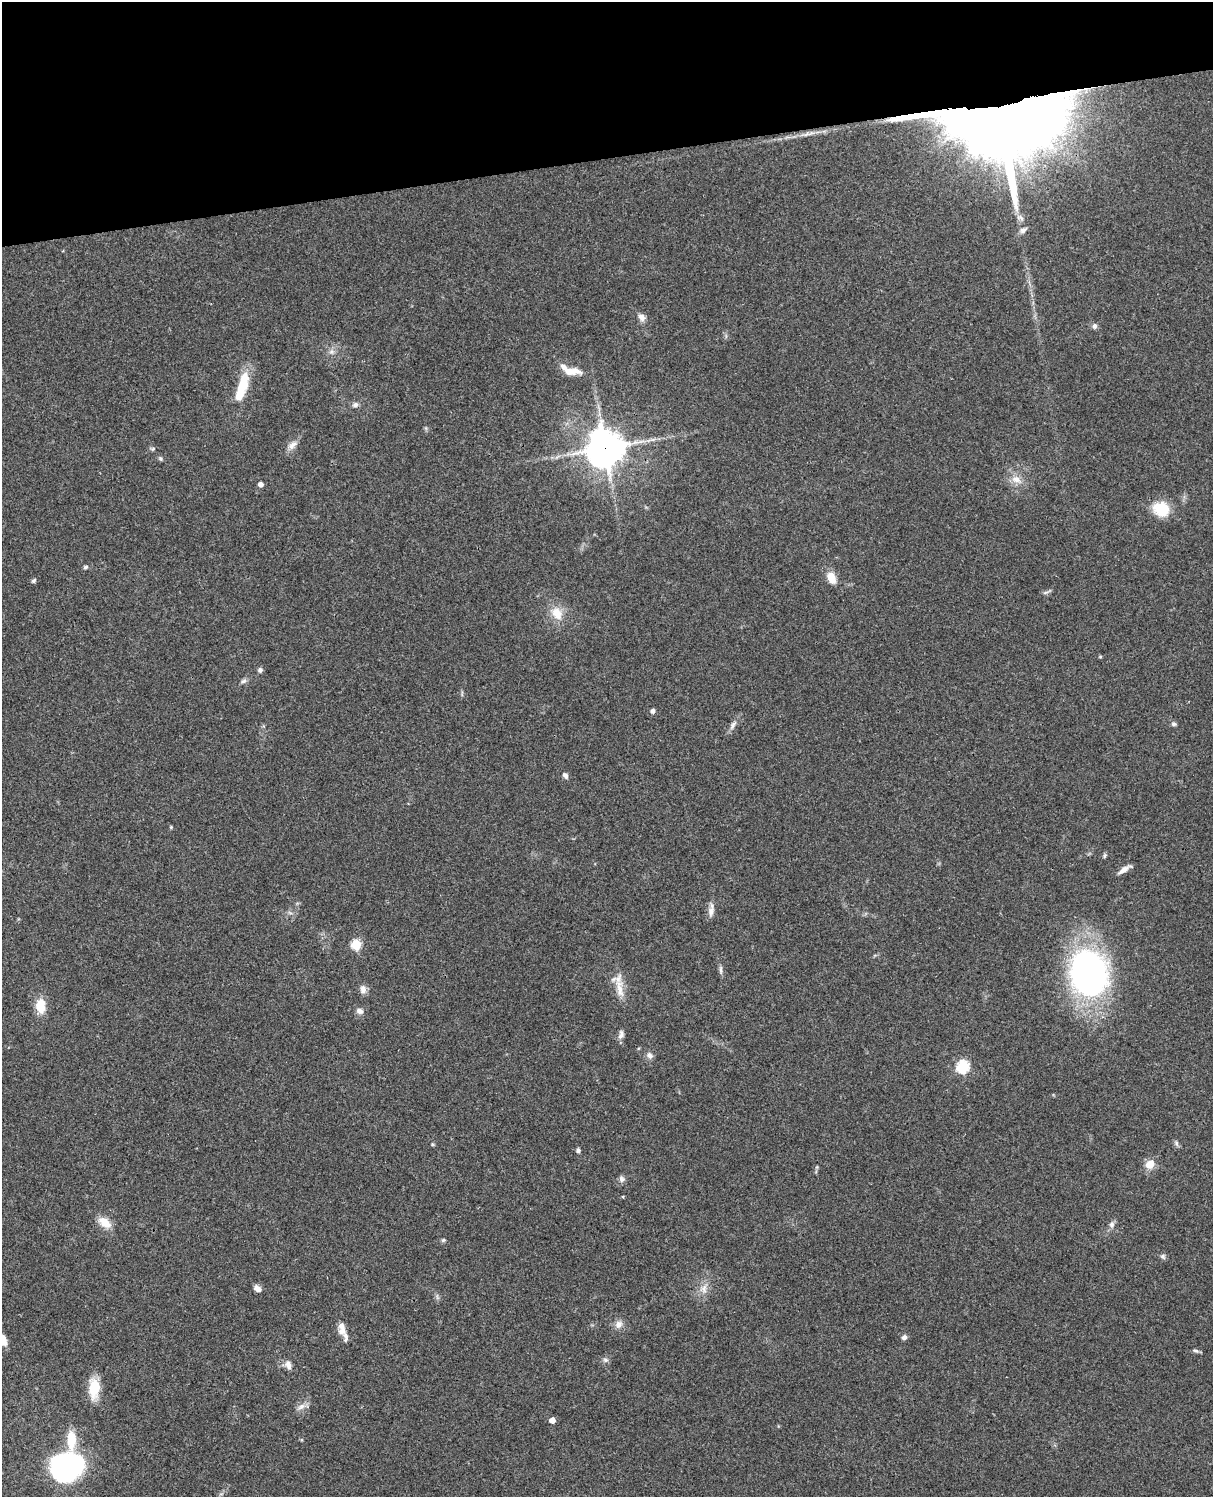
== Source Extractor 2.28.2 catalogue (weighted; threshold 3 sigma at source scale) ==
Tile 3 of 4 x 3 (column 3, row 1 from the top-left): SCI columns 2545-3755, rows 3268-4762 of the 5085 x 4926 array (HDU 1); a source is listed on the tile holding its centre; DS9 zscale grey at full resolution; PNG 1215 x 1499 px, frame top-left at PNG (2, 2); no overlay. Shown black and unused: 10% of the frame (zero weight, under 3 of 4 exposures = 6% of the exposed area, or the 3 px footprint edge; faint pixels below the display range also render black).
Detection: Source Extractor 2.28.2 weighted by HDU 2 'WHT'; one run over the whole footprint, this tile lists its part. Background 0.107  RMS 0.0065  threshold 0.0291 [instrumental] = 3 sigma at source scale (4.5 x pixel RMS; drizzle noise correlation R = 1.50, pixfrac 1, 0.05/0.05 arcsec/px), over >= 5 px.
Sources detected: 69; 1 inside a brighter object's white glare — not listed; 3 inside a brighter listed object's ellipse — not listed separately; the other 65 listed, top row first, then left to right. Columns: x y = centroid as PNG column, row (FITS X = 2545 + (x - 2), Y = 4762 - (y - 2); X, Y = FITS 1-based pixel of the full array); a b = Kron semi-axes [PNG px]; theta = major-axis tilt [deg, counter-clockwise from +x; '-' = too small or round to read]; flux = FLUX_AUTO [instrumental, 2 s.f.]
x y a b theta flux
999 119 74 50 -1 2500
807 134 12 5 13 2.8
1020 218 13 7 -37 3.5
1023 230 11 7 34 2.6
641 317 11 8 -52 3.1
1095 326 7 6 - 1.8
332 351 8 7 - 2.4
571 371 25 9 -3 8.4
243 382 34 12 73 19
355 405 8 7 - 2.1
653 439 7 4 18 1.5
292 445 14 8 44 4.2
605 448 12 12 - 1400
153 449 6 5 - 1
161 459 6 6 - 1.2
1016 479 14 9 -25 6.3
261 484 5 5 - 3.2
1161 509 19 17 -30 18
85 567 6 4 18 1.1
831 578 14 9 -67 8.6
33 581 8 5 46 1.1
1046 592 8 3 19 1.3
557 613 19 14 -61 11
1100 657 4 4 - 0.68
260 670 6 6 - 1.8
244 681 9 5 26 1.8
653 711 5 5 - 2.2
1174 724 6 5 - 1.4
733 725 15 6 61 3.2
565 776 8 6 -50 2
171 827 4 4 - 0.69
1104 855 8 4 81 1
1124 869 16 5 33 4.2
711 910 20 6 84 3.9
356 944 5 5 - 38
721 970 12 4 -90 1.8
1089 973 33 29 -76 260
363 989 11 8 -89 3.4
620 989 30 10 -83 9.8
40 1006 16 11 -90 12
360 1011 8 6 -16 3
621 1034 11 7 76 2.9
650 1055 8 7 - 2.7
963 1067 6 6 - 70
1176 1143 8 5 -62 1.5
578 1150 6 5 - 1.3
1150 1164 10 8 37 8.7
622 1179 9 7 -57 2.1
105 1223 18 10 -40 8.6
1112 1225 8 6 -70 2.2
443 1240 6 5 - 0.95
1163 1256 8 6 -55 1.5
258 1289 9 7 -34 3
704 1289 15 7 83 4.9
619 1324 11 9 70 3.8
342 1328 18 9 -84 5.5
904 1337 6 5 - 2.2
3 1340 14 8 -75 5.4
1196 1351 8 5 -18 1.4
606 1360 8 6 -2 1.7
288 1365 11 7 -70 3.5
94 1388 24 13 90 16
301 1407 13 7 28 3.6
552 1420 5 4 - 5.8
67 1467 32 27 22 120
Overlapping masked pixels (flux is a lower limit): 2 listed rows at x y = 999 119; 605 448
Isophote crosses this tile's border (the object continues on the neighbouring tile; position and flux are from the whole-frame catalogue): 1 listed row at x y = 3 1340